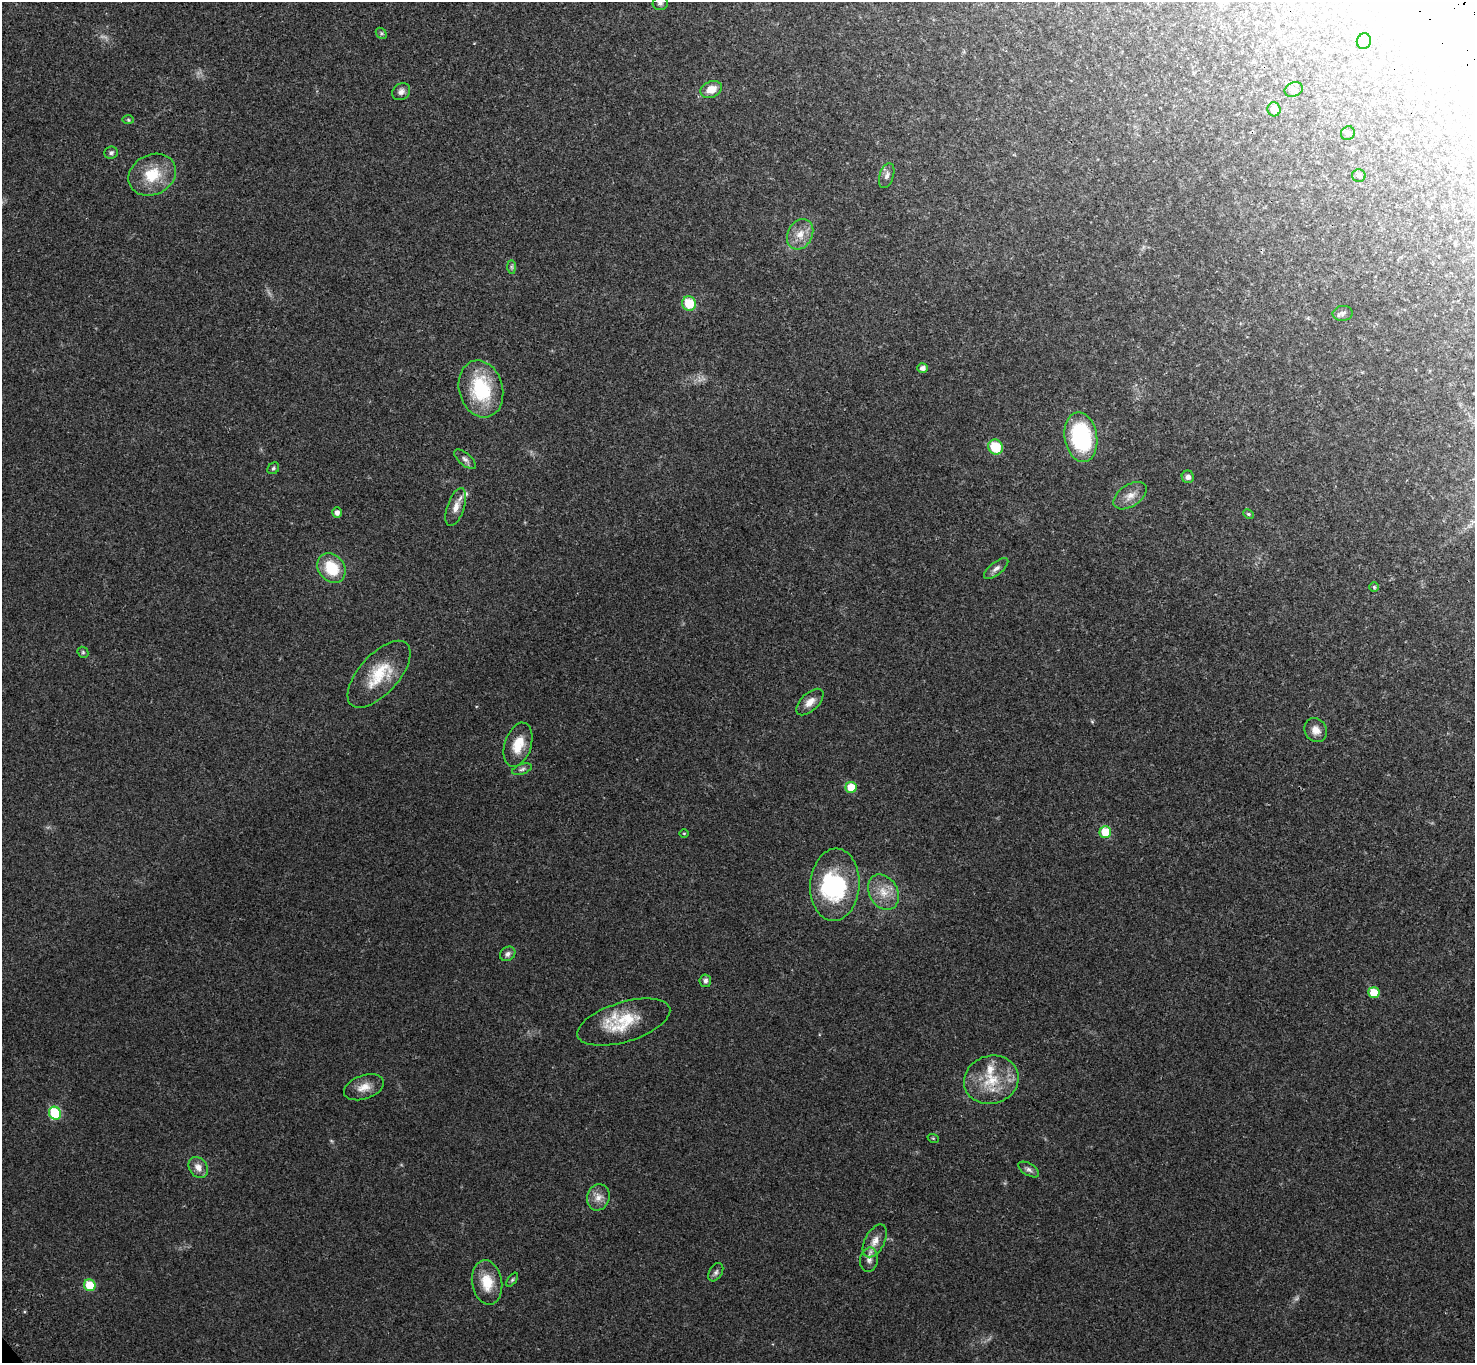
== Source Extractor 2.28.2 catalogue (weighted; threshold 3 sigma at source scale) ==
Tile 10 of 4 x 4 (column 2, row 3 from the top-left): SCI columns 1573-3045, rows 1604-2964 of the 6094 x 6064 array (HDU 1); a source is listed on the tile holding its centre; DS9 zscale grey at full resolution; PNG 1477 x 1365 px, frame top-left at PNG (2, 2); each listed source drawn as its Kron ellipse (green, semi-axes under 4 px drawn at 4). Shown black and unused: <1% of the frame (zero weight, under 3 of 4 exposures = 6% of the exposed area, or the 3 px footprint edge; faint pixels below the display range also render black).
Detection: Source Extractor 2.28.2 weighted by HDU 2 'WHT'; one run over the whole footprint, this tile lists its part. Background 0.0342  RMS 0.0039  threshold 0.0175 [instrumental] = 3 sigma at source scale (4.5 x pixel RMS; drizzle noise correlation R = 1.50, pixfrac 1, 0.05/0.05 arcsec/px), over >= 5 px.
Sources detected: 64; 2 too faint to see at this stretch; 1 inside a brighter object's white glare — neither listed nor drawn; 2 inside a brighter listed object's ellipse — not listed separately; the other 59 listed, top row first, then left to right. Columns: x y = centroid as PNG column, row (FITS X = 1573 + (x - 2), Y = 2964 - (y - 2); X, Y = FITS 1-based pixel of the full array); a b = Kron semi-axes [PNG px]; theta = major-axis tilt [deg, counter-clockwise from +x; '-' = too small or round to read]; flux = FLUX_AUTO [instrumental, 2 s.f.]
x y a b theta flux
660 3 7 7 - 1
381 33 6 4 -47 0.71
1364 41 8 7 - 2.5
711 89 11 8 24 4.9
1294 90 9 7 20 1.3
401 92 9 8 - 1.7
1274 109 7 6 - 4.1
128 120 6 4 -2 0.51
1348 133 7 6 - 0.89
111 153 7 6 - 0.9
152 175 25 20 27 12
887 176 13 7 71 1.7
1359 176 7 6 - 0.95
800 234 16 12 62 4.8
511 267 7 4 -89 0.69
689 303 7 7 - 11
1343 313 10 7 7 1.3
922 368 5 4 - 1.8
481 389 29 22 -75 26
1081 437 25 16 -81 40
995 447 8 7 - 12
465 459 13 6 -40 1.5
273 468 6 5 - 0.69
1188 477 6 6 - 1.5
1130 496 18 11 33 3.9
456 507 20 8 71 3.6
337 513 5 5 - 1.9
1248 514 5 4 - 0.55
331 568 16 13 -52 13
996 568 14 6 39 1.7
1374 587 5 4 - 0.55
83 652 6 5 - 0.59
379 674 41 19 48 15
810 702 17 8 44 3.4
1316 730 12 10 -57 3.1
518 745 23 13 72 7.7
522 769 10 5 19 1.1
851 787 5 5 - 8.2
1105 832 6 6 - 11
684 833 5 3 - 0.32
835 885 36 24 86 34
883 892 19 14 -60 6.7
508 954 8 6 39 1.3
705 981 6 6 - 1.1
1374 993 5 5 - 9
624 1022 48 19 17 17
991 1080 27 24 16 15
364 1087 21 12 19 4.7
55 1113 6 6 - 20
933 1138 6 3 -19 0.37
198 1167 11 9 -55 3.1
1029 1169 11 6 -31 1.3
598 1197 13 11 75 3.4
875 1241 18 10 61 3.9
869 1260 12 9 79 2.3
716 1272 10 6 58 1.2
512 1280 8 4 54 0.61
487 1282 22 15 -81 8.9
90 1285 6 5 - 11
Isophote crosses this tile's border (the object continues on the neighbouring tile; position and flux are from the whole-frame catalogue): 1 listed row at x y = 660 3